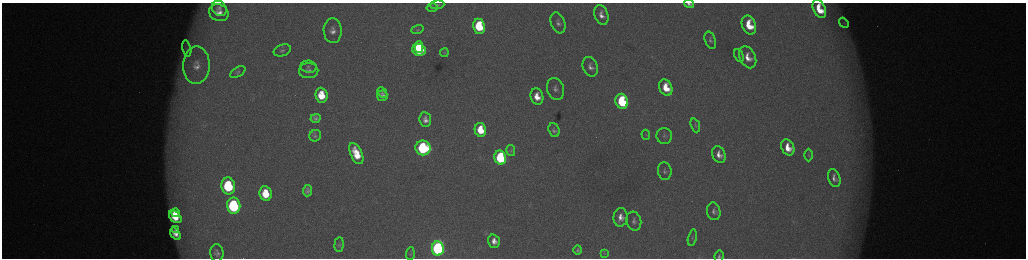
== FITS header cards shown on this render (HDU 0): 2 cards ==
NAXIS1  =                 2048 /fastest changing axis
NAXIS2  =                  512 /next to fastest changing axis

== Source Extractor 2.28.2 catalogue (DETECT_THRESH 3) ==
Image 2048 x 512 px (HDU 0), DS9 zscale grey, zoomed out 1/2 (1 PNG px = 2 x 2 image px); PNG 1028 x 260 px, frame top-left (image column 1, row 511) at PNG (2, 3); each listed source drawn as its Kron ellipse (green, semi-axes under 4 px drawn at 4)
Background 173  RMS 2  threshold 5.86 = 3 sigma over >= 5 px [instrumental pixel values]
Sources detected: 75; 5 cannot appear on this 1/2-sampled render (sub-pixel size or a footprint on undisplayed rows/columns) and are neither listed nor drawn; the other 70 listed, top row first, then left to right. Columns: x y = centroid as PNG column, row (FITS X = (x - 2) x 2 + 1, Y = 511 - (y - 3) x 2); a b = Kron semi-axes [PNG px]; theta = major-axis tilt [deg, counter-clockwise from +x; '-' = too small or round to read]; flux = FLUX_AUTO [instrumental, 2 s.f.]
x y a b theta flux
689 4 5 3 - 1300
437 5 7 4 5 830
219 8 8 7 - 1800
432 8 5 4 - 560
819 9 9 6 -64 9800
219 13 10 8 -23 3800
601 15 10 6 -72 3100
558 23 11 7 -70 2000
844 23 5 4 - 680
749 25 10 7 -67 12000
479 26 8 6 -79 23000
417 30 6 4 18 600
333 31 12 9 -88 3800
710 40 9 5 -70 1300
419 47 6 3 -89 11000
187 48 8 3 -77 1300
282 50 9 5 17 1400
419 50 7 6 - 31000
444 53 4 4 - 400
739 56 7 3 -62 650
748 57 11 8 -64 5300
196 65 19 13 89 8900
309 67 8 6 -9 1300
590 67 10 7 -69 2500
309 71 9 7 0 2400
238 72 8 4 32 970
666 88 8 6 -67 10000
555 89 11 8 -71 2500
382 93 6 4 -48 750
321 95 7 6 - 10000
382 96 5 5 - 1900
537 97 8 6 -74 5900
622 101 8 6 -70 42000
316 118 5 4 - 1200
425 120 7 6 - 2600
695 125 7 4 -70 710
480 130 7 5 -77 12000
554 130 7 5 -70 1200
646 135 5 2 - 380
315 136 6 5 - 920
664 136 8 7 - 1600
788 147 8 6 -66 6900
423 148 7 7 - 60000
511 151 6 4 -78 680
356 154 11 6 -66 11000
719 155 8 6 -66 3300
808 155 6 3 -90 530
500 158 7 6 - 51000
665 171 9 7 -82 1400
834 178 9 6 -70 2200
228 186 8 7 - 36000
307 191 6 4 84 1300
266 194 7 6 - 11000
234 206 8 6 -82 62000
714 211 9 6 -78 1900
176 213 4 3 - 3900
175 217 7 5 -43 10000
621 217 9 7 85 4000
634 221 9 7 -76 2100
176 229 4 2 - 940
175 234 7 4 -55 3400
692 238 8 4 78 970
494 241 7 5 -73 3100
339 244 7 4 85 830
438 248 7 6 - 130000
578 250 5 3 - 880
217 253 9 6 -85 1700
604 253 3 3 - 270
410 254 6 3 85 520
719 256 6 4 81 940
At the frame edge (FLAGS 8, measured only in part): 3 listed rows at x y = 689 4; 819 9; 719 256
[5 sub-pixel or undisplayed-footprint detections neither listed nor drawn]